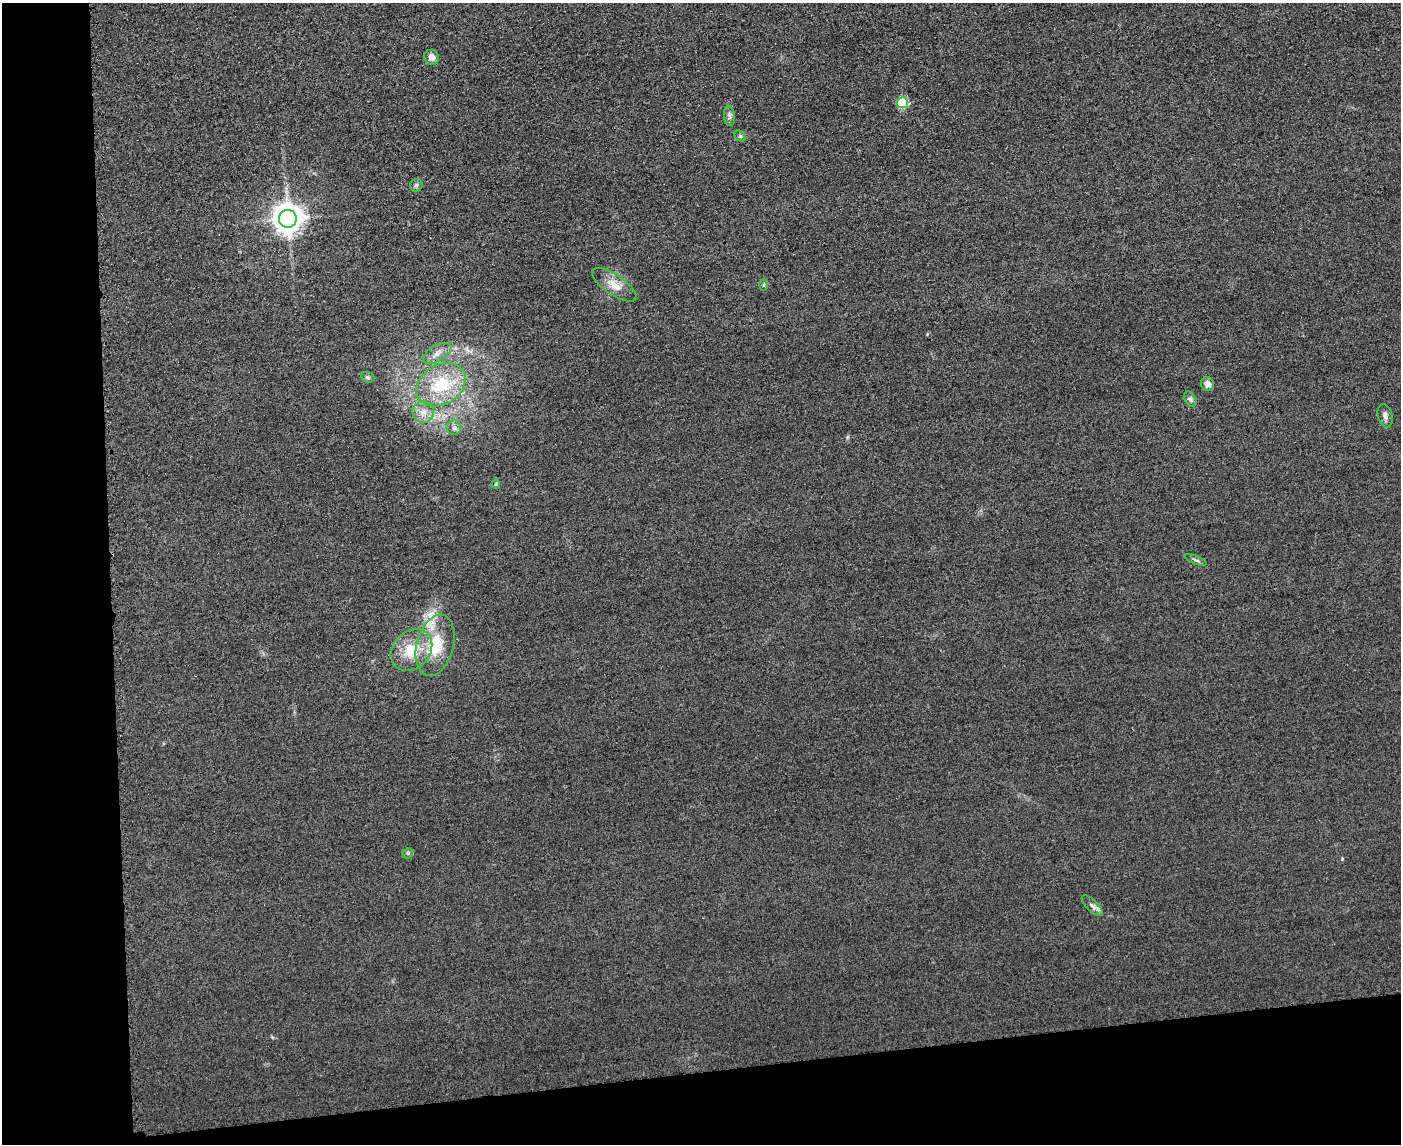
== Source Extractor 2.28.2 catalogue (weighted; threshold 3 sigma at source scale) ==
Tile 10 of 3 x 4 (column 1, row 4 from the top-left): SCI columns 253-1651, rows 24-1165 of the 4592 x 4615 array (HDU 1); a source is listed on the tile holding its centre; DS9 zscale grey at full resolution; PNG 1403 x 1146 px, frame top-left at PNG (2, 3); each listed source drawn as its Kron ellipse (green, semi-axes under 4 px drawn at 4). Shown black and unused: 14% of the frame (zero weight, under 3 of 4 exposures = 3% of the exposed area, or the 3 px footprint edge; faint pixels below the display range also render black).
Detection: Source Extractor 2.28.2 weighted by HDU 2 'WHT'; one run over the whole footprint, this tile lists its part. Background 0.0674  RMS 0.017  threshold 0.0782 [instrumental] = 3 sigma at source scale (4.5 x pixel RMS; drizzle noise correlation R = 1.50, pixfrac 1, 0.05/0.05 arcsec/px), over >= 5 px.
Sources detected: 24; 2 inside a brighter listed object's ellipse — not listed separately; the other 22 listed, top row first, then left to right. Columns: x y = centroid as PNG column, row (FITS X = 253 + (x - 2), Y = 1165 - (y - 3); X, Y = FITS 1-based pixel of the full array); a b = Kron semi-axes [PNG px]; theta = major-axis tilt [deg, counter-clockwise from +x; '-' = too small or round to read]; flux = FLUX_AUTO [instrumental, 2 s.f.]
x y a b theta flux
432 57 8 7 - 10
902 103 5 5 - 100
729 116 10 5 -83 5
740 136 6 4 -44 3.1
416 185 6 6 - 3.9
288 219 9 9 - 2400
614 285 26 10 -34 24
763 285 6 4 90 1.8
437 353 16 8 30 14
368 377 7 5 -20 3.2
1207 384 7 6 - 10
441 385 26 19 31 88
1190 399 8 5 -60 4.3
423 412 11 10 - 16
1385 416 12 7 -75 6.8
454 428 7 7 - 5.9
496 484 4 4 - 1.9
1196 560 11 3 -20 3.5
435 645 31 18 75 71
411 650 23 18 45 51
408 853 6 4 45 2.4
1092 906 13 5 -44 5.8